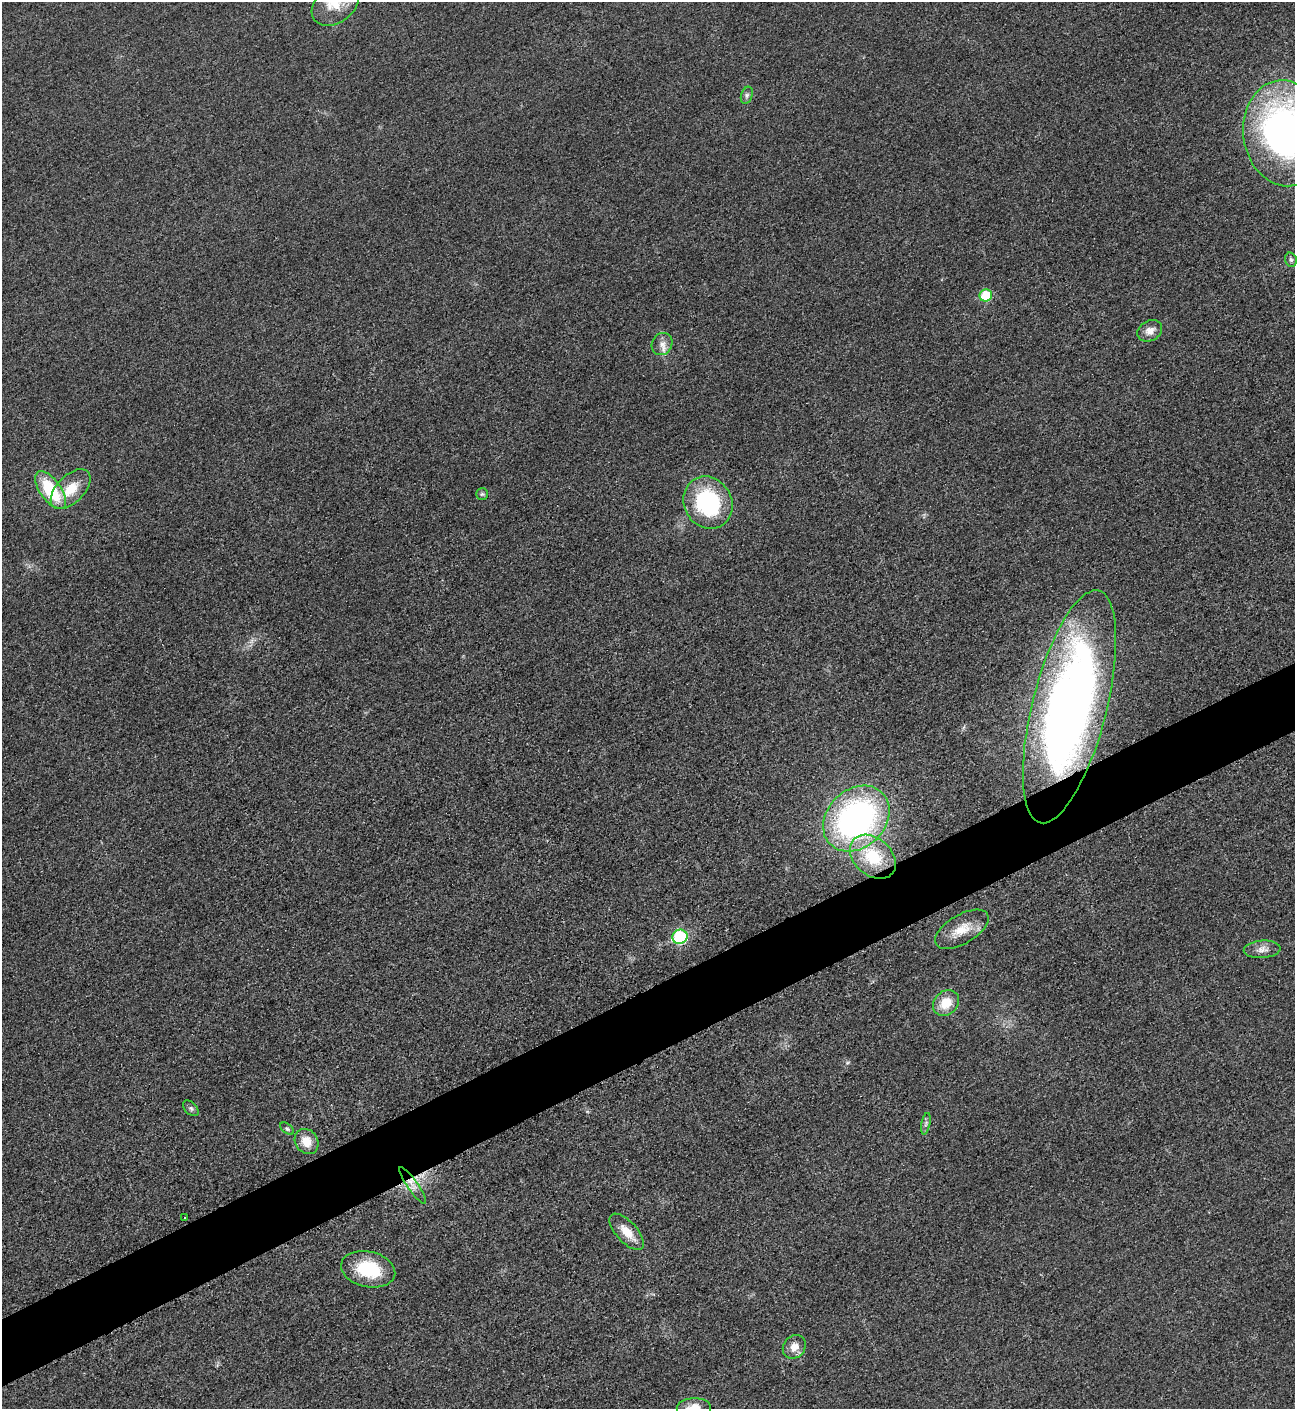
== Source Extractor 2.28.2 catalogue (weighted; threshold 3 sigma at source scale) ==
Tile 7 of 4 x 4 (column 3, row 2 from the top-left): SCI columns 2888-4180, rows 2826-4232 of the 5640 x 5648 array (HDU 1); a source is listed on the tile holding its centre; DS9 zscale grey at full resolution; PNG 1297 x 1411 px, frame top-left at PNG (2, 2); each listed source drawn as its Kron ellipse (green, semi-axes under 4 px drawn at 4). Shown black and unused: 5% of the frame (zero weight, under 3 of 5 exposures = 1% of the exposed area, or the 3 px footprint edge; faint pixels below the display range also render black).
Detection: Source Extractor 2.28.2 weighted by HDU 2 'WHT'; one run over the whole footprint, this tile lists its part. Background 0.0192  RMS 0.0051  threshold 0.0228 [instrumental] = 3 sigma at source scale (4.5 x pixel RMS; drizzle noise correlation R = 1.50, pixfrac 1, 0.05/0.05 arcsec/px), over >= 5 px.
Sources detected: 28; all 28 listed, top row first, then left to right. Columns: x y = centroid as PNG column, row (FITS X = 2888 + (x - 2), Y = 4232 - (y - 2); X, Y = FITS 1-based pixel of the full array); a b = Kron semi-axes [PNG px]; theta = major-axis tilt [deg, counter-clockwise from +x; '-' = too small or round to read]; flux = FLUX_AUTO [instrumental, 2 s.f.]
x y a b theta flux
335 4 26 18 38 12
747 95 9 5 71 1.4
1285 133 53 41 -83 250
1291 260 7 5 -74 1.2
986 295 6 6 - 18
1150 331 13 10 29 4.1
662 344 11 10 - 3.7
71 489 24 13 45 12
51 490 22 10 -54 28
482 494 6 6 - 1
708 503 27 24 -60 52
1069 707 120 37 76 340
856 819 37 29 44 160
873 857 26 18 -41 25
962 929 30 14 31 11
680 937 7 7 - 45
1262 949 18 9 5 3.9
946 1003 14 11 43 10
191 1108 9 6 -45 1.4
926 1124 11 3 79 1.2
287 1129 8 5 -37 0.96
307 1141 13 11 -55 7.6
413 1185 22 5 -55 3.6
185 1217 3 2 - 0.57
627 1232 23 10 -47 7.7
368 1269 27 17 -12 27
794 1347 12 10 48 4.9
694 1408 17 10 3 6.5
Overlapping masked pixels (flux is a lower limit): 1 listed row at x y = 1069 707
Isophote crosses this tile's border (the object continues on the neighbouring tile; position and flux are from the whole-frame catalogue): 3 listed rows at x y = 335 4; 1285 133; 694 1408